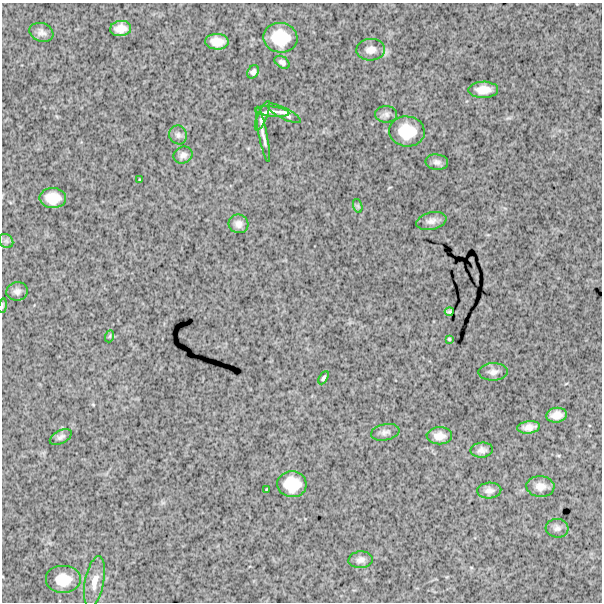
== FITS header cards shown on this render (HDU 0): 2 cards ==
NAXIS1  =                  600
NAXIS2  =                  600

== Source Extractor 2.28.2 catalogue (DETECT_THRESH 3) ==
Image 600 x 600 px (HDU 0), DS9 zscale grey, 1 PNG px = 1 image px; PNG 604 x 604 px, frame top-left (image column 1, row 600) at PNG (2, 3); each listed source drawn as its Kron ellipse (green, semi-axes under 4 px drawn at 4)
Background 1760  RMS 240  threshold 713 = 3 sigma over >= 5 px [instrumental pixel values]
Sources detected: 44; all 44 listed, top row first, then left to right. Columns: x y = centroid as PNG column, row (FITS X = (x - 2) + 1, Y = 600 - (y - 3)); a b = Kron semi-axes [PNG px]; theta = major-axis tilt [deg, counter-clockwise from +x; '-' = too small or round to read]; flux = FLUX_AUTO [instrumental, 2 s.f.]
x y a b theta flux
121 29 10 7 6 150000
41 32 12 9 -20 88000
280 38 17 15 -10 490000
217 42 12 8 -4 180000
371 50 14 10 4 120000
282 62 8 5 -34 48000
253 72 7 5 58 48000
483 90 15 8 1 190000
272 111 17 5 -6 66000
284 113 18 5 -27 78000
386 114 11 8 0 63000
262 116 16 5 67 74000
407 131 18 15 -4 420000
263 134 28 3 -79 94000
178 135 9 9 - 63000
183 155 10 8 22 68000
437 162 11 7 -7 65000
140 179 3 2 - 13000
53 198 13 10 -1 270000
358 206 7 4 -71 25000
431 221 15 8 13 94000
238 224 10 9 - 87000
6 241 8 6 -44 43000
17 291 11 9 9 74000
3 306 7 3 81 19000
449 312 4 3 - 26000
110 336 6 4 71 21000
449 339 3 3 - 16000
493 372 14 8 1 96000
324 378 7 3 59 28000
556 415 10 7 8 140000
529 427 11 6 7 110000
385 432 14 8 11 77000
439 436 12 8 1 140000
61 437 12 6 27 57000
482 450 11 7 5 80000
292 484 14 13 - 380000
540 486 14 10 -3 140000
267 489 3 2 - 10000
489 490 12 8 4 86000
557 528 11 9 -5 74000
361 560 12 8 5 81000
63 580 18 14 0 340000
94 582 26 9 79 220000
At the frame edge (FLAGS 8, measured only in part): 1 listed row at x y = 3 306